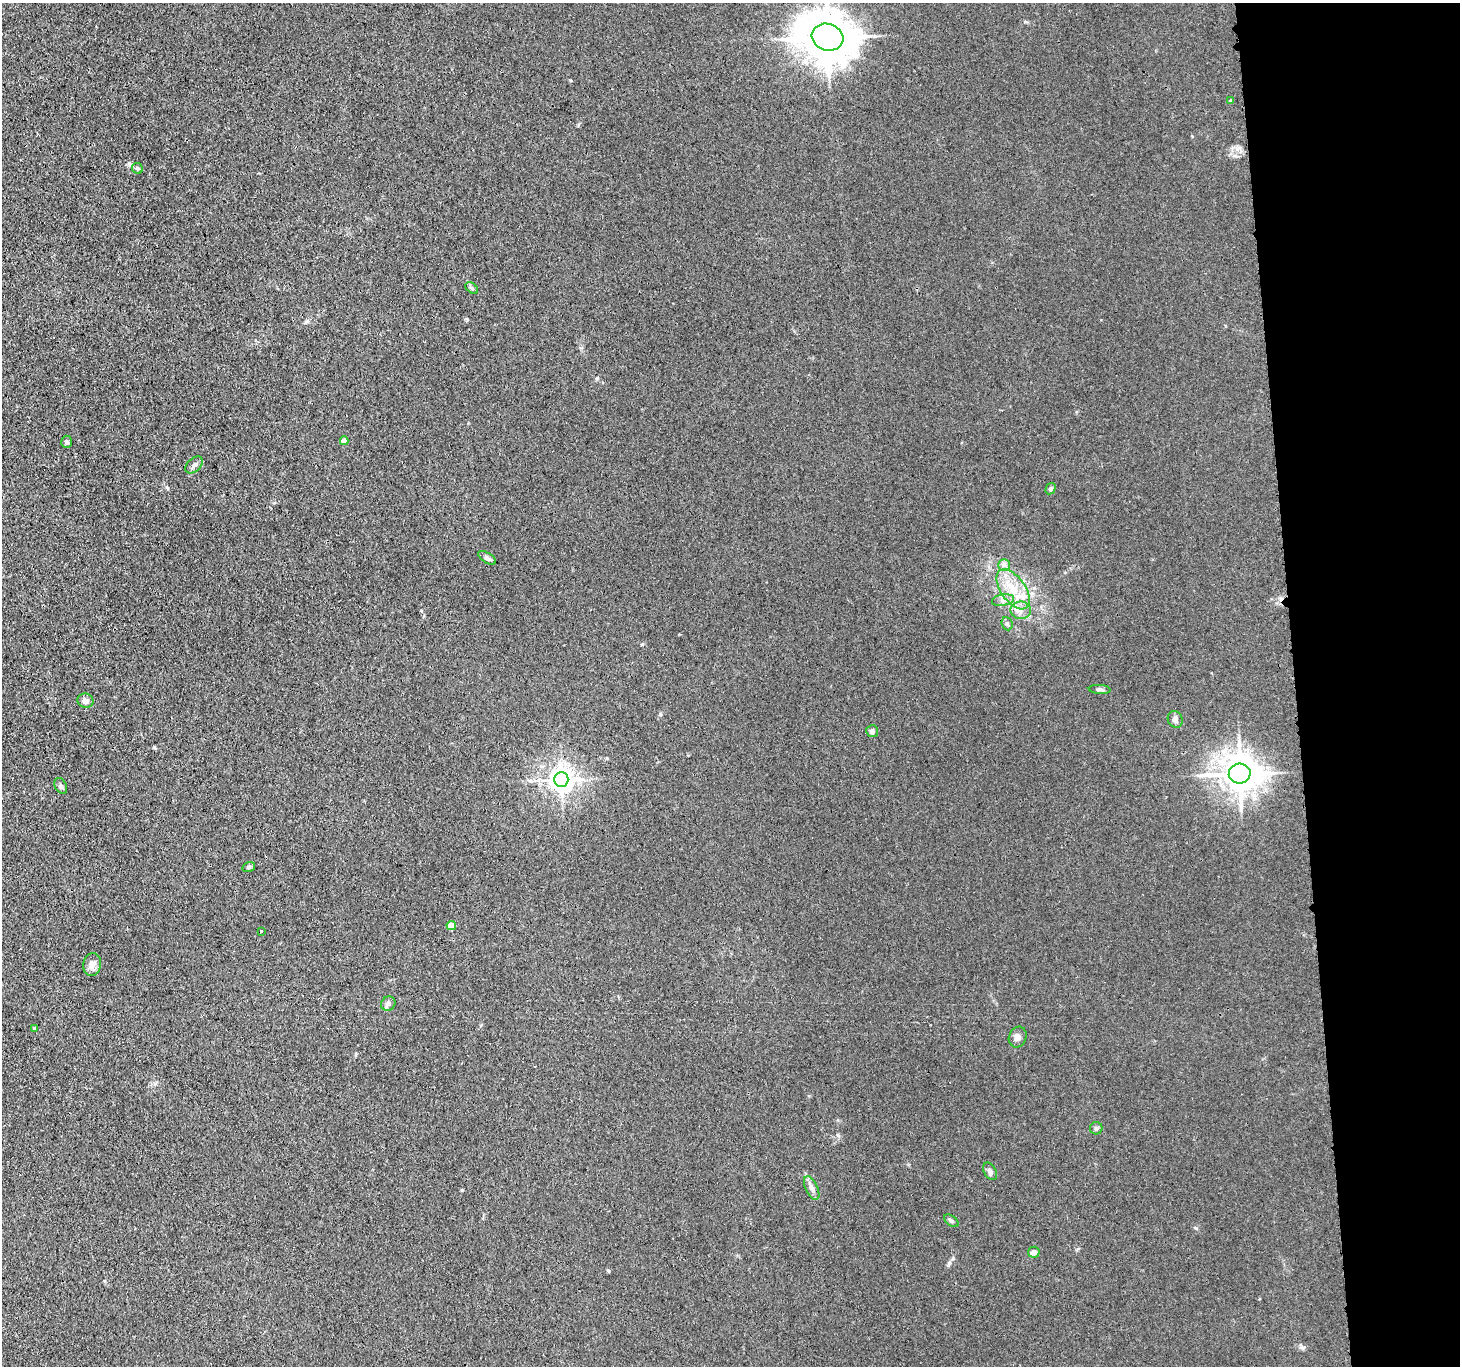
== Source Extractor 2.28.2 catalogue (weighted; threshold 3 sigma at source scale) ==
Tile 6 of 3 x 3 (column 3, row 2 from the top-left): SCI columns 2938-4395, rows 1501-2864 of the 4416 x 4389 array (HDU 1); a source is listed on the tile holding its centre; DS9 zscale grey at full resolution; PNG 1462 x 1368 px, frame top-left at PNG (2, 3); each listed source drawn as its Kron ellipse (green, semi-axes under 4 px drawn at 4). Shown black and unused: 11% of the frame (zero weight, under 3 of 4 exposures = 3% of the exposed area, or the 3 px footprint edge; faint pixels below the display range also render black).
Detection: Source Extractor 2.28.2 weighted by HDU 2 'WHT'; one run over the whole footprint, this tile lists its part. Background 0.0279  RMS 0.0041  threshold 0.0186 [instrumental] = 3 sigma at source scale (4.5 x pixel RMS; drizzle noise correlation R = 1.50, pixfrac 1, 0.05/0.05 arcsec/px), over >= 5 px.
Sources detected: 34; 1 cosmic-ray / hot-pixel residue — neither listed nor drawn; the other 33 listed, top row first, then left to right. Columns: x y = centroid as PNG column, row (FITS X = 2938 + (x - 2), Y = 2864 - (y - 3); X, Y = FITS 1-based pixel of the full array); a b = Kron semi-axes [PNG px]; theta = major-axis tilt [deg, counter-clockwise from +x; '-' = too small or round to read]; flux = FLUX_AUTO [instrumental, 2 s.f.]
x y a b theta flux
827 37 16 13 -17 1700
1231 101 3 3 - 0.67
137 168 6 5 - 0.85
472 288 7 4 -37 0.67
344 441 4 4 - 3.5
67 442 6 5 - 1
194 465 10 6 44 1.5
1050 489 6 4 59 0.83
487 558 10 5 -34 1.2
1004 565 6 6 - 1.1
1013 589 23 12 -55 10
1003 600 11 5 10 1.9
1021 610 10 8 -1 2.8
1007 624 7 5 -68 0.77
1100 689 11 4 -3 0.95
85 701 8 7 - 2
1175 719 8 7 - 1.6
872 731 6 6 - 1.2
1240 774 11 10 - 840
561 780 7 7 - 350
61 786 8 5 -62 0.92
249 867 6 5 - 0.77
451 926 5 4 - 6.4
261 931 3 2 - 0.28
92 965 11 9 79 2.6
388 1004 7 7 - 1.5
34 1029 4 3 - 1.1
1018 1037 11 8 66 1.9
1096 1128 6 6 - 0.83
990 1171 9 6 -61 1.3
812 1188 13 6 -64 1.8
951 1221 8 5 -38 0.8
1034 1252 6 5 - 1.6
Isophote crosses this tile's border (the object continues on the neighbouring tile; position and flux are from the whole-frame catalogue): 1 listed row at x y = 827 37
Unlisted compact peaks at least as high as the median listed source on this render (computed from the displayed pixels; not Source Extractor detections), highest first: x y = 1196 1228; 597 378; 949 1263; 642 644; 462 1190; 1025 22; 660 714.